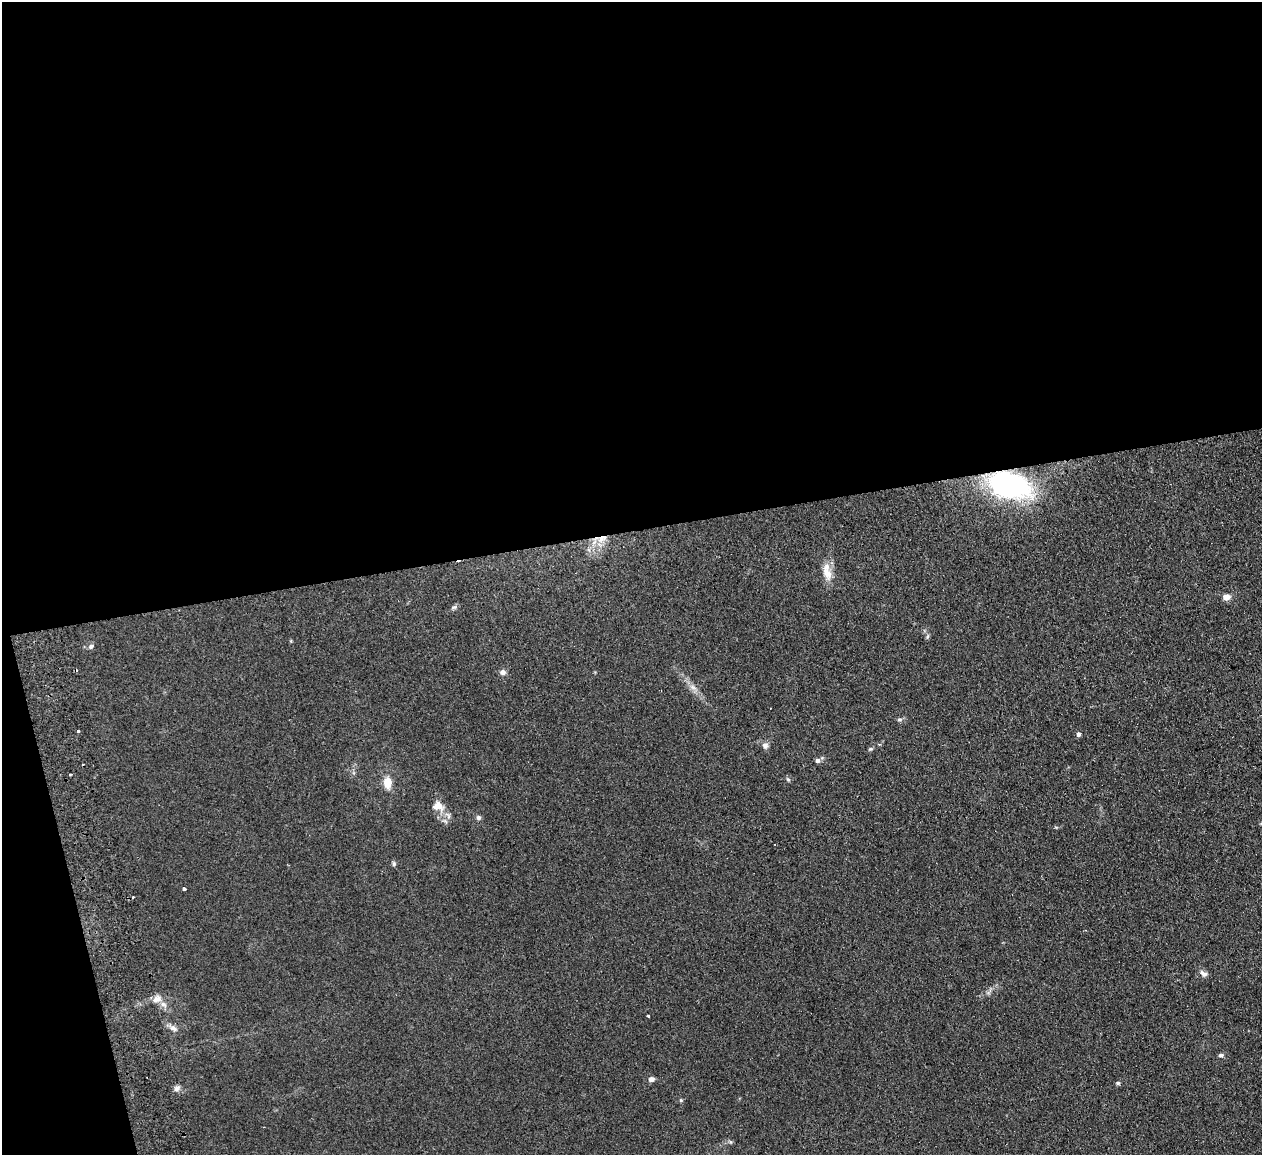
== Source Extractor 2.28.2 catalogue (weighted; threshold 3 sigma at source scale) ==
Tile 1 of 4 x 4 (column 1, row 1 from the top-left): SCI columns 57-1316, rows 3619-4771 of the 5150 x 5049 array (HDU 1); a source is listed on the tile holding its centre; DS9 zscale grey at full resolution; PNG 1264 x 1157 px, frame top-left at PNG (2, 2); no overlay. Shown black and unused: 49% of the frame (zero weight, under 2 of 3 exposures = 3% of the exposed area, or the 3 px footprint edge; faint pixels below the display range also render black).
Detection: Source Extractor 2.28.2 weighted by HDU 2 'WHT'; one run over the whole footprint, this tile lists its part. Background 0.13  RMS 0.012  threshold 0.0544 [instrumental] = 3 sigma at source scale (4.5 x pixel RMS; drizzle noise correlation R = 1.50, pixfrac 1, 0.05/0.05 arcsec/px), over >= 5 px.
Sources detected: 34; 1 cosmic-ray / hot-pixel residue — not listed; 1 inside a brighter listed object's ellipse — not listed separately; the other 32 listed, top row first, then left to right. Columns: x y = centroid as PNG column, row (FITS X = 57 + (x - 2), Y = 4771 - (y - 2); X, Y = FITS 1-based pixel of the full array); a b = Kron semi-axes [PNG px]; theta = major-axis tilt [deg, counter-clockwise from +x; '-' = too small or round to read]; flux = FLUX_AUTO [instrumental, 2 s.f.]
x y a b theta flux
1009 486 42 24 -9 230
602 539 16 8 30 13
827 572 26 11 -79 15
1226 597 5 4 - 17
454 607 7 5 29 2.4
927 637 7 4 59 1.8
91 646 8 5 30 2.9
503 672 7 6 - 4.4
693 687 8 6 -44 4.6
899 719 8 4 9 2.1
78 731 3 3 - 5
1078 734 5 4 - 4.1
765 745 8 7 - 4.5
871 749 7 5 18 1.7
817 760 6 6 - 3.3
70 774 3 2 - 1.6
788 779 7 4 -37 1.6
387 783 11 8 -86 16
438 806 15 12 -28 13
478 818 6 6 - 2.9
394 864 7 5 90 2.1
184 889 4 3 - 7.3
133 897 3 3 - 1.2
1203 974 10 6 -35 4.9
157 999 13 8 20 7.4
648 1016 3 2 - 2.8
173 1028 12 7 -30 4.9
1221 1055 7 5 5 2.7
651 1079 7 6 - 4
1118 1083 5 4 - 2
177 1088 9 6 41 4.1
681 1100 5 4 - 1.4
Overlapping masked pixels (flux is a lower limit): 2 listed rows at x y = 1009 486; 602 539